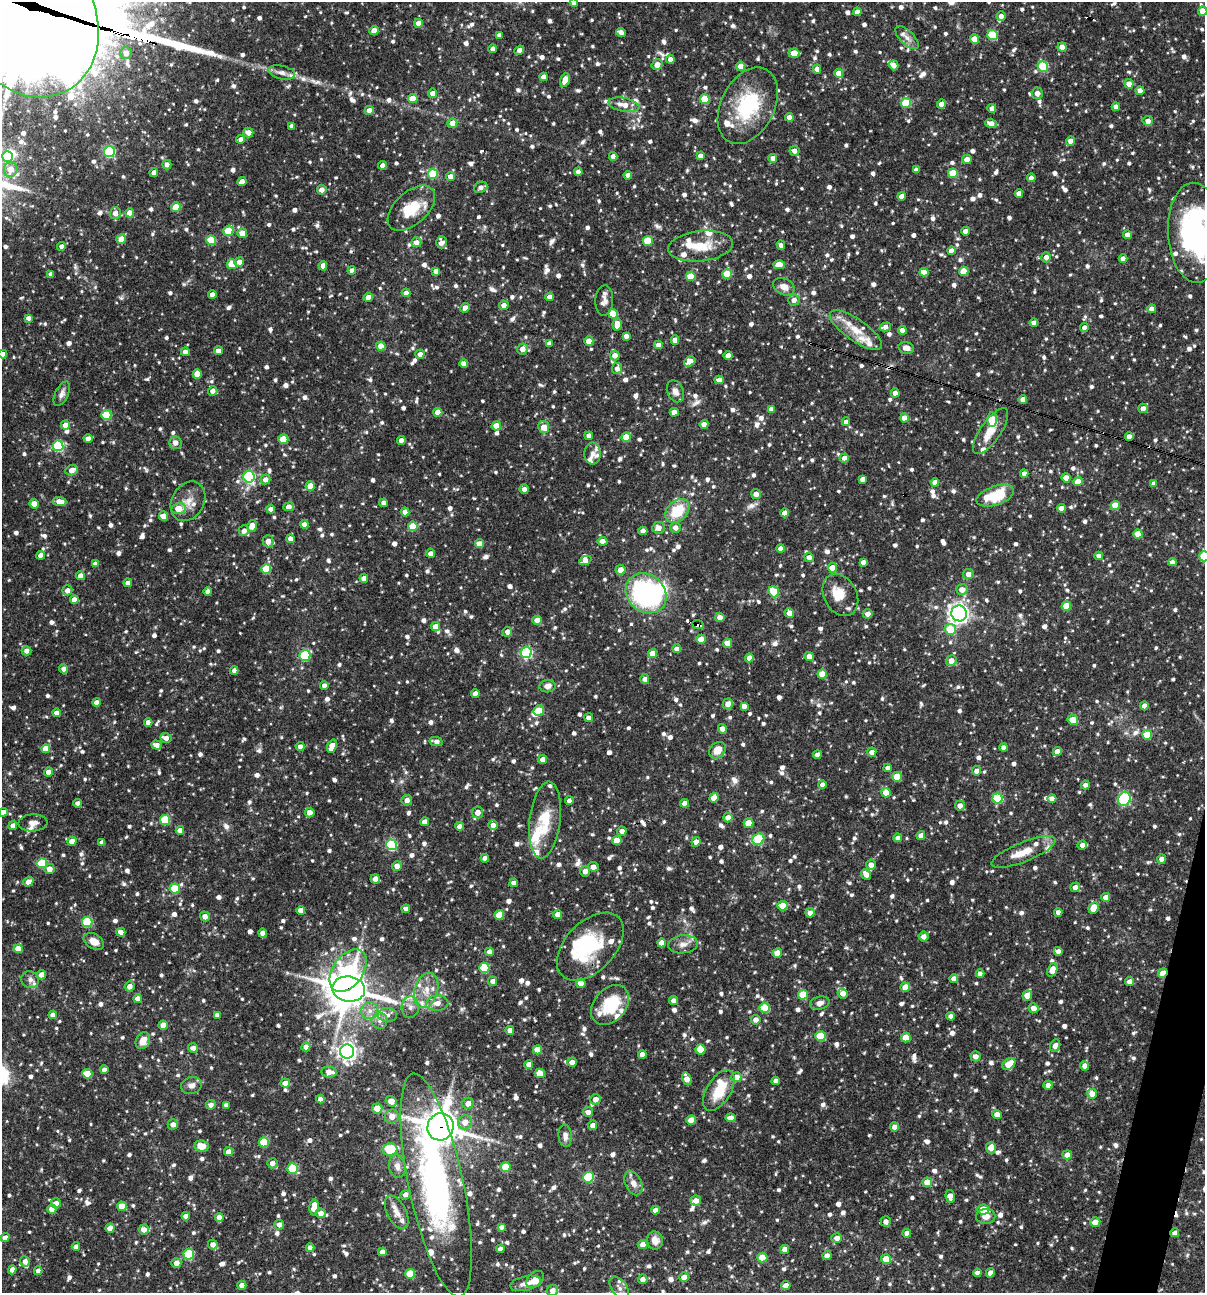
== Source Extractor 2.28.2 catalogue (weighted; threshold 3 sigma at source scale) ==
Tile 6 of 4 x 4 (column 2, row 2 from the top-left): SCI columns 1453-2655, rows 2585-3875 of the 5187 x 5168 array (HDU 1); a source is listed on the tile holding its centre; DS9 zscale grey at full resolution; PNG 1207 x 1295 px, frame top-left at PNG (2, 2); each listed source drawn as its Kron ellipse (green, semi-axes under 4 px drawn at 4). Shown black and unused: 2% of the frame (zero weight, under 3 of 4 exposures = <1% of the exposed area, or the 3 px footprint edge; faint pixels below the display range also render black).
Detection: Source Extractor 2.28.2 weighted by HDU 2 'WHT'; one run over the whole footprint, this tile lists its part. Background 0.0869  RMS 0.0039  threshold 0.0175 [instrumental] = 3 sigma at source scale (4.5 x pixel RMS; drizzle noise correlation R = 1.50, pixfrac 1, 0.05/0.05 arcsec/px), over >= 5 px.
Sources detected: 1500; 5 inside a brighter object's white glare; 3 cosmic-ray / hot-pixel residue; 4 long thin detections or spike segments (spike, bleed or trail) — neither listed nor drawn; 47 inside a brighter listed object's ellipse — not listed separately; of the other 1441, all 500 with FLUX_AUTO >= 1.93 (the completeness limit of this list) listed and drawn (941 fainter detections not listed), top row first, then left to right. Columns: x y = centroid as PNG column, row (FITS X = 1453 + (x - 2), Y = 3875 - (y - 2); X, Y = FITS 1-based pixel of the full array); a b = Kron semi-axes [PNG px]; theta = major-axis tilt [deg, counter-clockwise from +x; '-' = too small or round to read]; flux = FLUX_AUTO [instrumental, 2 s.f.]
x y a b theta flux
574 2 4 4 - 2.6
1203 11 5 4 - 5.7
857 12 4 4 - 2.6
27 16 85 67 -61 11000
1001 16 5 4 - 2.1
418 23 4 4 - 3.3
374 30 5 4 - 3.3
621 32 5 4 - 2.1
499 35 4 4 - 2.1
992 35 5 5 - 19
907 38 15 7 -44 2.6
974 39 4 4 - 5.7
1062 47 4 4 - 3.5
493 49 4 4 - 2.4
519 50 5 4 - 2.2
126 53 6 5 - 3.1
794 53 5 4 - 8.3
670 59 4 4 - 2
657 65 6 5 - 3.1
894 65 5 4 - 2.4
741 66 5 4 - 3.2
1043 66 5 5 - 24
817 69 4 4 - 3
282 72 14 6 -12 2.4
839 73 4 4 - 5.1
544 77 4 4 - 2.7
565 80 7 4 71 4.7
1129 84 5 4 - 3.5
1140 91 4 4 - 3.2
433 93 5 4 - 3
1037 93 6 5 - 2.3
413 99 4 4 - 8.9
705 99 5 5 - 13
906 103 5 5 - 12
942 104 4 4 - 3.2
624 105 15 7 -11 4.4
748 106 41 26 63 28
1116 107 4 4 - 2.8
992 108 4 4 - 2.7
369 110 4 4 - 2.7
789 117 4 4 - 2.8
1148 121 5 5 - 2.5
452 123 5 5 - 3.9
991 123 6 4 -18 3
292 126 4 4 - 2.5
248 132 5 5 - 2.8
241 139 4 4 - 2.2
1070 141 5 4 - 3.5
794 151 5 5 - 2.1
109 152 5 5 - 41
613 156 4 4 - 2.2
701 156 4 4 - 2.5
7 157 5 5 - 18
773 158 4 4 - 2.6
967 159 5 4 - 3
167 165 4 4 - 2
382 165 4 4 - 2.6
11 169 7 6 - 4
916 170 4 4 - 2.1
578 172 4 4 - 2.8
154 173 4 4 - 2.8
953 173 5 5 - 11
433 174 5 5 - 18
628 175 4 4 - 2.6
450 176 4 4 - 3.1
1031 178 4 4 - 2.5
242 182 5 4 - 2.5
481 187 7 5 24 2.2
322 190 5 4 - 2.7
1019 193 4 4 - 2.8
902 196 4 4 - 2.4
176 207 5 4 - 8.3
411 208 28 16 42 13
115 213 6 5 - 2.8
130 213 4 4 - 4.2
228 231 5 5 - 12
965 231 4 4 - 2.5
242 233 5 4 - 5.1
1195 233 50 27 -87 81
1127 235 4 4 - 2.3
121 239 5 4 - 5.3
211 240 5 5 - 14
648 241 5 5 - 14
416 242 5 5 - 2.6
441 242 6 5 - 2.2
781 245 4 4 - 2
62 246 4 4 - 2.1
700 246 32 15 6 10
951 251 4 4 - 2.6
1046 257 5 4 - 2.8
1123 259 4 4 - 2.7
239 262 5 4 - 2.5
232 264 5 5 - 12
779 265 6 4 0 6.3
323 266 4 4 - 3.1
352 270 4 4 - 2.5
436 271 4 4 - 2.3
964 271 4 4 - 8.6
924 272 4 4 - 4.9
51 274 4 4 - 2.3
727 274 5 5 - 11
691 276 5 4 - 9.8
784 287 11 8 -26 3.2
406 293 4 4 - 1.9
212 294 4 4 - 2.5
368 297 4 4 - 3.3
549 297 4 4 - 2.4
604 300 15 9 88 2.3
794 300 6 5 - 2.6
504 305 5 4 - 2.8
465 308 5 4 - 2.9
1152 309 4 4 - 2.7
613 314 5 4 - 11
28 318 4 4 - 2.1
1034 323 4 4 - 2.4
617 325 6 4 78 5.4
885 327 6 4 15 2.6
1084 328 4 4 - 2
856 330 31 11 -34 7.6
902 330 4 4 - 4
626 336 4 4 - 2.2
675 340 5 4 - 2.8
589 341 4 4 - 6.1
549 343 4 4 - 2
658 345 4 4 - 3.5
381 346 5 4 - 4.6
906 348 8 5 -13 2.5
522 349 5 5 - 2.9
218 351 4 4 - 2.5
185 352 4 4 - 2.4
3 354 4 4 - 2.9
420 354 4 4 - 2.2
615 355 5 5 - 3.2
728 356 4 4 - 3
690 361 6 4 33 5.3
464 364 4 4 - 3.2
617 369 5 5 - 2.3
197 374 4 4 - 6.6
719 380 4 4 - 3.2
213 391 5 4 - 2.6
675 391 11 8 -67 2.7
895 393 4 4 - 2.6
62 394 13 6 65 2
1023 399 4 4 - 2.6
1143 408 4 4 - 2.4
771 409 4 4 - 2.4
438 412 4 4 - 4.5
674 412 4 4 - 3.6
106 415 5 5 - 14
904 418 4 4 - 4.4
992 420 7 5 89 14
846 422 4 4 - 2.4
704 424 4 4 - 3.2
65 425 4 4 - 3.1
496 426 4 4 - 6
544 427 6 5 - 4
991 431 27 10 55 7.2
589 436 4 4 - 2.4
626 437 4 4 - 9
1129 437 4 4 - 2.9
88 439 4 4 - 3.2
283 439 5 5 - 11
401 441 4 4 - 3.1
175 443 6 6 - 2.4
58 446 5 5 - 35
592 454 11 8 86 2
844 458 4 4 - 2.6
72 470 6 5 - 3.5
1024 474 4 4 - 2.4
249 477 6 5 - 40
1066 478 4 4 - 5.8
863 479 4 4 - 2.6
265 480 5 5 - 2.5
935 482 4 4 - 2.8
1078 482 5 4 - 5
1154 484 4 4 - 2.4
310 486 4 4 - 6.3
524 489 4 4 - 2
756 494 5 4 - 2.7
995 496 19 9 19 16
59 501 7 4 -1 3.6
188 501 21 16 61 5.5
384 503 4 4 - 2.3
34 504 4 4 - 4.1
1115 506 4 4 - 7.8
289 507 5 4 - 2.4
1061 508 4 4 - 2.9
178 509 7 5 8 6.8
271 509 4 4 - 2.5
677 511 14 10 43 13
405 512 4 4 - 3.2
785 513 4 4 - 3.1
164 516 4 4 - 4.2
304 525 4 4 - 4.3
252 526 6 4 77 3.8
413 526 5 4 - 11
658 528 6 6 - 2.9
675 528 5 5 - 2.8
244 531 5 5 - 2.3
643 531 4 4 - 2.6
1138 534 4 4 - 6.1
290 539 4 4 - 2.7
268 541 6 5 - 3.2
602 541 5 4 - 2.6
479 544 4 4 - 3.6
781 548 4 4 - 2.8
431 553 4 4 - 2.8
41 555 4 4 - 2.6
1099 556 4 4 - 3
1204 556 5 5 - 26
809 557 5 4 - 2.6
585 560 6 4 26 2.6
863 562 4 4 - 2.1
1172 562 4 4 - 2.8
95 564 4 4 - 2.7
832 568 4 4 - 6.2
266 569 5 5 - 14
620 570 5 5 - 3.6
968 574 5 5 - 2.8
80 576 4 4 - 3.6
364 578 4 4 - 3
128 583 4 4 - 2.7
962 589 6 5 - 3.1
67 590 5 5 - 2.7
208 591 4 4 - 2.4
774 592 6 5 - 17
646 593 22 18 -42 64
840 595 22 16 -61 8.9
74 600 4 4 - 3
1066 606 5 4 - 10
789 613 5 4 - 2.7
959 613 8 8 - 180
868 614 5 4 - 2.8
720 617 5 4 - 2.6
537 620 5 4 - 3
698 625 6 3 -25 4.6
436 627 4 4 - 4.6
950 629 5 5 - 11
507 632 5 5 - 2.7
701 639 4 4 - 6
728 643 4 4 - 5.1
677 649 4 4 - 2.9
26 651 5 4 - 2.6
526 652 5 5 - 47
653 653 4 4 - 6.3
305 655 5 5 - 30
809 657 4 4 - 3.3
749 658 4 4 - 2.8
951 661 5 5 - 4.2
63 669 4 4 - 2.1
234 671 4 4 - 2.1
822 674 4 4 - 8.2
645 679 5 4 - 2.2
324 686 4 4 - 2.2
547 686 8 6 8 2.2
475 694 4 4 - 2.4
96 702 4 4 - 2.6
728 704 5 5 - 2.9
744 706 4 4 - 2.6
1144 706 4 4 - 3.1
539 711 5 5 - 11
56 713 4 4 - 2.6
589 718 4 4 - 2.5
1073 720 5 4 - 7.5
148 722 4 4 - 3
722 729 5 4 - 2.7
1147 735 5 5 - 13
166 738 6 5 - 2.5
436 742 6 4 -12 2.1
156 745 5 4 - 2.7
300 746 4 4 - 2.1
332 746 7 4 68 5.9
1004 747 4 4 - 2.6
46 749 4 4 - 5.7
717 750 9 7 43 5.3
872 752 4 4 - 2.6
1057 752 4 4 - 3.6
817 755 4 4 - 2
543 759 4 4 - 3.4
888 768 4 4 - 2.1
977 771 4 4 - 2.6
49 772 4 4 - 4.3
897 777 5 5 - 5.4
822 785 4 4 - 2.3
1085 785 4 4 - 2
886 793 5 4 - 6.4
714 798 5 4 - 4.3
997 798 5 5 - 24
1052 799 4 4 - 2.7
1124 799 7 6 - 34
407 800 5 5 - 2.6
569 801 4 4 - 1.9
78 803 4 4 - 2.4
685 803 4 4 - 2.5
960 806 5 5 - 2.7
3 812 4 4 - 3
310 812 5 5 - 2.8
478 812 6 5 - 3.6
728 818 4 4 - 3
165 820 5 5 - 19
545 820 38 15 83 13
425 822 4 4 - 3
33 823 14 8 3 2.5
749 823 5 4 - 6.5
493 825 5 5 - 2.9
13 826 4 4 - 2.8
460 826 4 4 - 2.6
180 830 4 4 - 2.9
622 831 5 4 - 2
921 836 4 4 - 2.6
898 838 4 4 - 2.3
758 839 6 5 - 23
72 841 4 4 - 5
617 841 4 4 - 7.4
102 842 4 4 - 2
696 842 5 4 - 3.1
391 845 5 5 - 31
1082 845 4 4 - 2.1
1024 852 34 10 22 7.7
485 858 4 4 - 2.3
1162 859 4 4 - 2.3
42 863 5 5 - 17
871 865 5 5 - 2.8
397 866 5 4 - 3.1
593 867 5 5 - 2.8
49 869 5 5 - 2.8
585 871 5 5 - 2.4
866 874 6 4 -49 3
375 879 4 4 - 2.6
28 882 5 4 - 3.1
514 883 4 4 - 2.8
1075 887 5 4 - 2.6
175 889 5 5 - 13
1106 897 4 4 - 3.2
783 906 5 4 - 8.1
1093 908 6 4 62 5.9
406 909 4 4 - 2.2
301 910 4 4 - 3.4
1058 912 4 4 - 2.5
810 913 4 4 - 2.5
499 915 5 5 - 12
558 915 4 4 - 4
205 916 5 4 - 2.3
87 922 5 5 - 25
121 932 4 4 - 2.5
263 933 4 4 - 2.9
924 936 5 5 - 2.5
94 941 11 7 -32 3.6
661 943 4 4 - 2.7
683 944 15 9 6 3
590 947 41 24 46 25
18 949 4 4 - 6.9
1058 951 4 4 - 2.6
490 952 4 4 - 2.2
777 953 4 4 - 5.9
484 968 5 5 - 22
1052 970 7 5 66 4.4
348 971 24 15 55 35
1163 973 5 4 - 5
980 974 4 4 - 2.6
41 975 4 4 - 2.6
954 979 4 4 - 2.9
30 980 9 8 - 2.1
492 981 4 4 - 2
1129 982 4 4 - 2.5
581 983 5 4 - 2.9
130 986 5 5 - 2.3
905 987 5 4 - 5.5
349 989 16 12 -8 860
426 990 18 11 73 6.2
843 993 5 5 - 2.9
803 995 5 5 - 11
1027 995 5 4 - 5.2
138 999 4 4 - 2.5
674 1000 4 4 - 2.2
437 1003 11 7 4 3
820 1003 10 6 15 2.1
610 1005 22 16 49 17
410 1007 11 8 88 2.7
764 1008 5 5 - 17
1033 1008 5 4 - 2.9
370 1011 8 8 - 2.8
53 1015 4 4 - 3
217 1015 4 4 - 2.4
387 1015 10 7 -6 2.1
951 1016 4 4 - 2.2
756 1020 5 4 - 2.3
379 1021 8 8 - 2.2
163 1025 4 4 - 4.9
510 1030 4 4 - 2.7
820 1036 5 5 - 15
906 1037 5 5 - 7.7
143 1041 9 7 60 4.3
1055 1046 6 5 - 2.1
306 1047 4 4 - 2.8
193 1048 5 4 - 2
700 1049 5 5 - 8.2
537 1050 4 4 - 6.7
347 1051 7 7 - 180
642 1054 4 4 - 2.8
976 1056 5 5 - 2.3
572 1062 5 4 - 2.6
529 1064 4 4 - 2.9
1009 1064 7 5 40 8.1
1085 1066 4 4 - 2.7
104 1070 4 4 - 2.2
329 1072 7 5 -7 3.5
540 1073 5 4 - 5.9
87 1074 5 5 - 9.4
736 1077 5 5 - 5
687 1079 6 4 -70 4.3
776 1081 4 4 - 2.5
285 1083 4 4 - 3.1
191 1085 11 8 19 2.2
1048 1085 4 4 - 2.6
719 1090 23 12 58 11
1092 1094 5 5 - 3.9
320 1099 4 4 - 2.1
595 1099 5 5 - 2.6
391 1101 6 4 -39 4.8
468 1103 6 5 - 2.9
211 1105 5 4 - 1.9
226 1105 4 4 - 2
377 1108 5 5 - 4.3
588 1112 5 5 - 2.2
997 1114 5 4 - 3.6
392 1116 7 6 - 3.2
731 1118 5 4 - 3.1
691 1120 5 4 - 6.2
465 1122 7 7 - 3.8
173 1124 5 5 - 2.2
593 1125 4 4 - 2.2
440 1127 14 13 - 660
895 1127 4 4 - 2.7
565 1136 11 6 -85 2
264 1142 5 5 - 15
202 1146 7 6 - 5.2
991 1148 6 5 - 3.9
390 1150 7 6 - 15
228 1152 4 4 - 4.3
1067 1155 5 4 - 3.3
272 1163 5 5 - 2.3
397 1166 12 8 -78 2.7
506 1167 5 5 - 12
293 1168 5 5 - 17
588 1177 5 5 - 24
927 1182 5 4 - 5.4
633 1183 13 8 -64 3.1
436 1185 114 27 -78 140
405 1195 5 4 - 2
950 1196 6 4 -79 3.1
696 1201 5 5 - 3.2
56 1203 5 5 - 3
122 1206 5 4 - 7.7
314 1207 8 4 87 6.8
52 1209 4 4 - 5.4
655 1210 4 4 - 2.6
983 1210 5 5 - 9.7
397 1212 18 9 -63 3.7
321 1213 5 5 - 2.5
186 1216 4 4 - 2.5
986 1216 9 7 2 2.8
219 1217 4 4 - 2.8
886 1221 5 5 - 2
1095 1222 5 4 - 3.6
279 1225 5 4 - 2
502 1227 4 4 - 2
110 1228 4 4 - 3.8
144 1230 5 5 - 3
907 1233 4 4 - 2.6
1175 1233 4 4 - 2.5
5 1238 4 4 - 2.5
837 1238 5 5 - 2.6
655 1240 9 8 - 3.5
213 1244 5 5 - 2.5
643 1244 5 4 - 3.1
76 1247 4 4 - 2
310 1248 4 4 - 2.4
500 1249 4 4 - 2.3
785 1249 4 4 - 2.7
382 1252 4 4 - 2.5
189 1254 5 5 - 23
827 1256 4 4 - 2.8
762 1258 5 5 - 7.3
886 1259 5 5 - 6.6
25 1261 5 5 - 2
176 1263 5 5 - 2.8
12 1270 4 4 - 2.2
38 1271 4 4 - 2.5
977 1273 4 4 - 2.1
990 1273 5 4 - 2.5
410 1274 5 5 - 15
684 1277 5 4 - 3.6
535 1279 10 7 44 5.1
643 1279 5 4 - 2.3
526 1283 15 7 12 3.1
242 1285 4 4 - 2.7
786 1285 4 4 - 2.5
619 1288 13 7 -54 2.3
552 1290 6 5 - 2.5
Overlapping masked pixels (flux is a lower limit): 7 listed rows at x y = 27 16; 698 625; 1163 973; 349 989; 440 1127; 436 1185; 1175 1233
Isophote crosses this tile's border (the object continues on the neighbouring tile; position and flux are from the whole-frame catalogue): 8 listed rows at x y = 574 2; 1203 11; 27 16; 1195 233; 3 354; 1204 556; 3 812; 552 1290